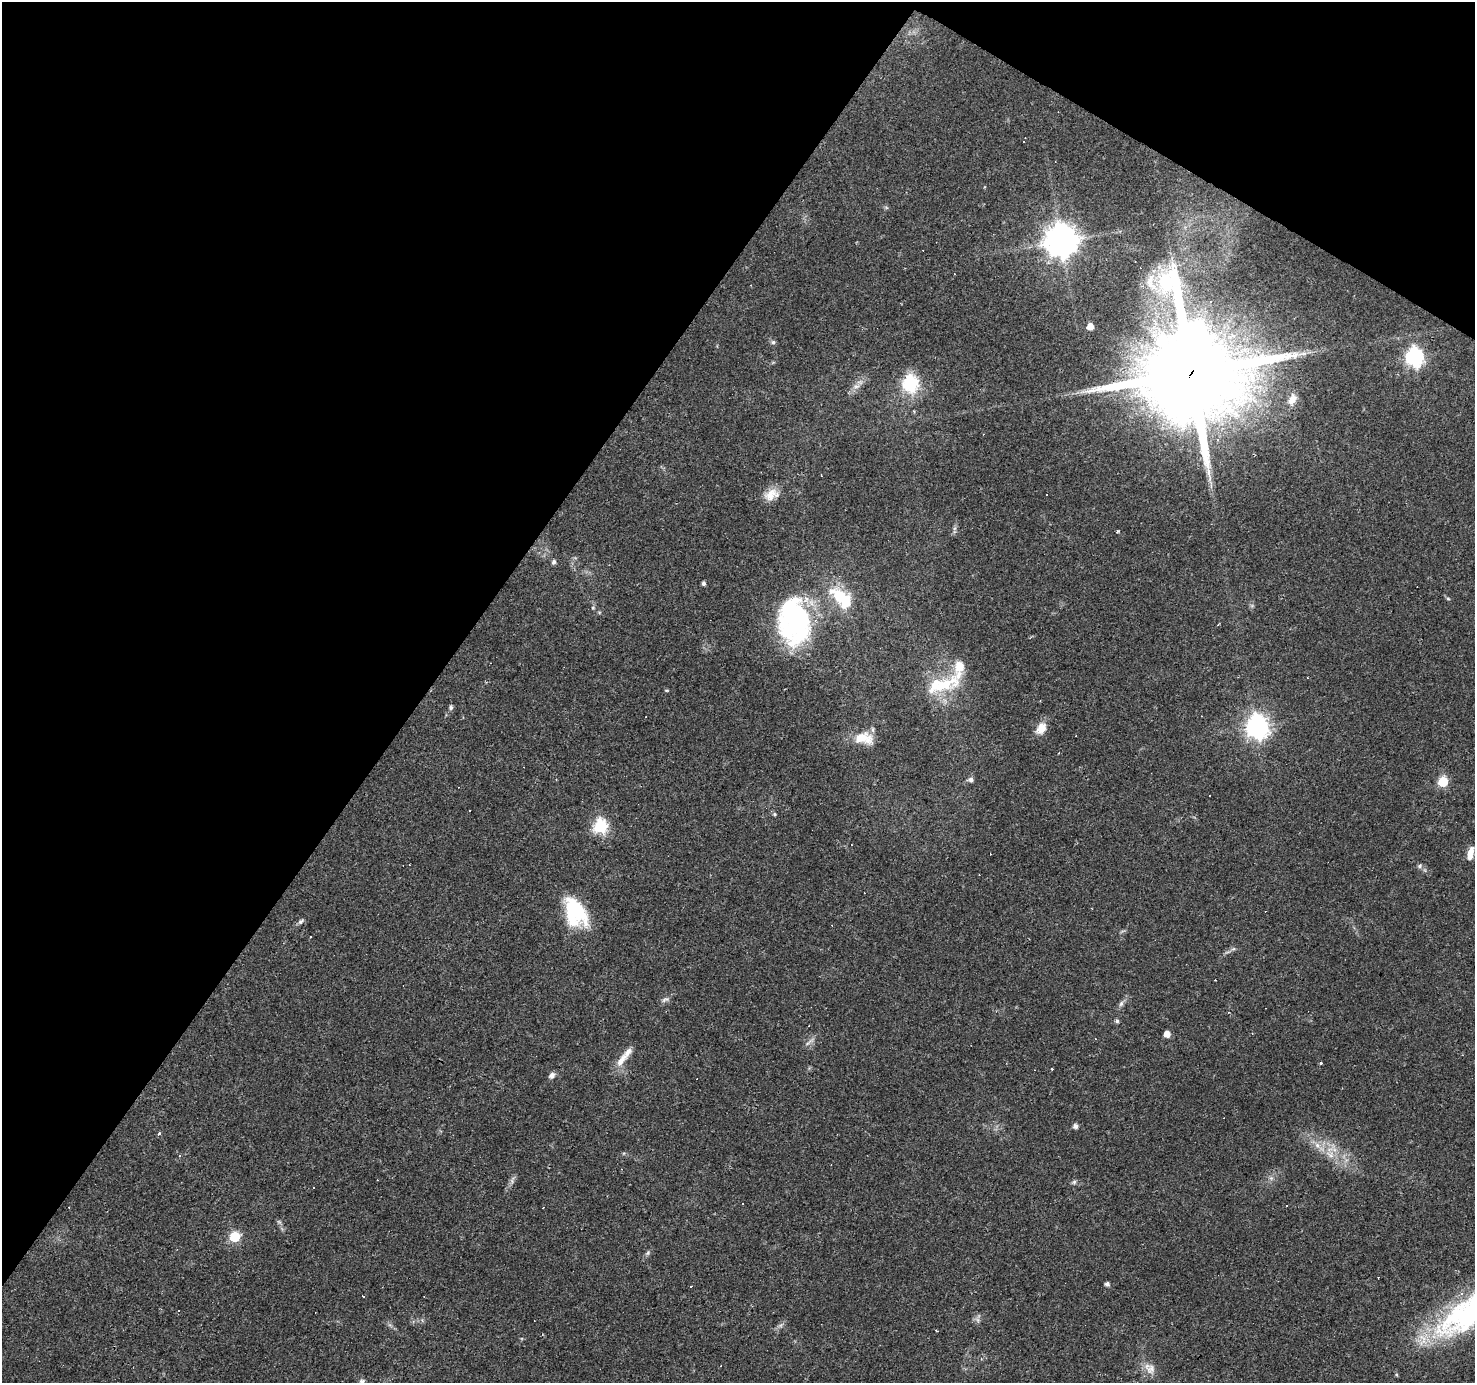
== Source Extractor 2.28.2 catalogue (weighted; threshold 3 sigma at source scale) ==
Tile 2 of 4 x 4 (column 2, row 1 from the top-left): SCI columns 1474-2946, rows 4327-5707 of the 5893 x 5957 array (HDU 1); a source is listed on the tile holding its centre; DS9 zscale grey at full resolution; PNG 1477 x 1385 px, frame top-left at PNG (2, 2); no overlay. Shown black and unused: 34% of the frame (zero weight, under 3 of 4 exposures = <1% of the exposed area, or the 3 px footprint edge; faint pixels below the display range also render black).
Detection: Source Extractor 2.28.2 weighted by HDU 2 'WHT'; one run over the whole footprint, this tile lists its part. Background 0.0361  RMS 0.0038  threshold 0.017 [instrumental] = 3 sigma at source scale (4.5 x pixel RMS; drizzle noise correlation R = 1.50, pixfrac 1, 0.0396/0.0396 arcsec/px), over >= 5 px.
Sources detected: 111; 1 too faint to see at this stretch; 2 inside a brighter object's white glare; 41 cosmic-ray / hot-pixel residue — not listed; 5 inside a brighter listed object's ellipse — not listed separately; the other 62 listed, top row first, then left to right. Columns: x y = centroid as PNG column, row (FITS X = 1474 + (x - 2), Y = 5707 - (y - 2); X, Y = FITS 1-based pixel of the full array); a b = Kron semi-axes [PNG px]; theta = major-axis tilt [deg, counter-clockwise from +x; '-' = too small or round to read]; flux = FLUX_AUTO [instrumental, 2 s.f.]
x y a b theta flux
1061 241 10 10 - 760
954 274 3 2 - 0.37
1151 283 32 14 -73 9.5
1090 327 5 5 - 3.8
773 342 6 6 - 0.76
1415 357 8 7 - 130
1191 373 29 26 66 10000
910 384 7 7 - 69
856 386 10 6 19 1.7
1292 399 16 10 63 3.7
821 475 3 2 - 0.25
771 495 20 13 25 5.1
1118 531 4 3 - 0.5
554 562 6 6 - 0.83
703 583 4 4 - 1.1
840 597 23 20 78 12
1448 599 6 3 -3 0.43
593 608 5 5 - 0.52
795 618 53 33 84 69
945 684 29 20 26 15
666 690 5 3 - 0.36
451 707 7 5 70 0.82
1257 727 9 8 - 240
1041 728 15 11 57 4.4
864 738 25 14 -7 8
971 780 6 5 - 1.4
1443 782 6 5 - 24
774 814 5 4 - 0.5
601 827 7 6 - 56
1470 854 15 6 76 4
1420 866 6 6 - 0.87
575 912 35 22 -62 24
301 921 10 5 56 0.87
665 1000 13 5 21 1.2
1121 1004 8 6 72 1.1
1117 1021 6 5 - 0.69
809 1025 3 2 - 0.22
1167 1034 5 5 - 3.7
1252 1034 4 2 - 0.31
809 1042 20 3 41 1.3
621 1060 22 9 53 4.4
1321 1063 3 3 - 0.97
552 1075 7 5 46 1.8
1075 1126 5 5 - 1.6
159 1133 3 3 - 6.5
1322 1149 9 5 -45 1.8
180 1156 4 3 - 0.35
621 1169 4 3 - 0.3
1271 1178 6 6 - 0.91
512 1180 11 5 73 1.2
1074 1182 6 6 - 0.74
1287 1206 3 2 - 0.53
69 1207 2 2 - 0.22
235 1237 6 6 - 26
648 1253 7 5 69 0.77
1107 1284 5 4 - 1.2
363 1296 3 3 - 0.9
1465 1314 94 37 41 82
977 1320 9 5 -67 1.1
981 1359 4 3 - 0.41
1151 1369 16 11 73 3.3
362 1381 7 6 - 0.92
Overlapping masked pixels (flux is a lower limit): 1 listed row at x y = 1191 373
Isophote crosses this tile's border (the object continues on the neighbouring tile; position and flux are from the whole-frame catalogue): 2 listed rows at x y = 1465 1314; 362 1381